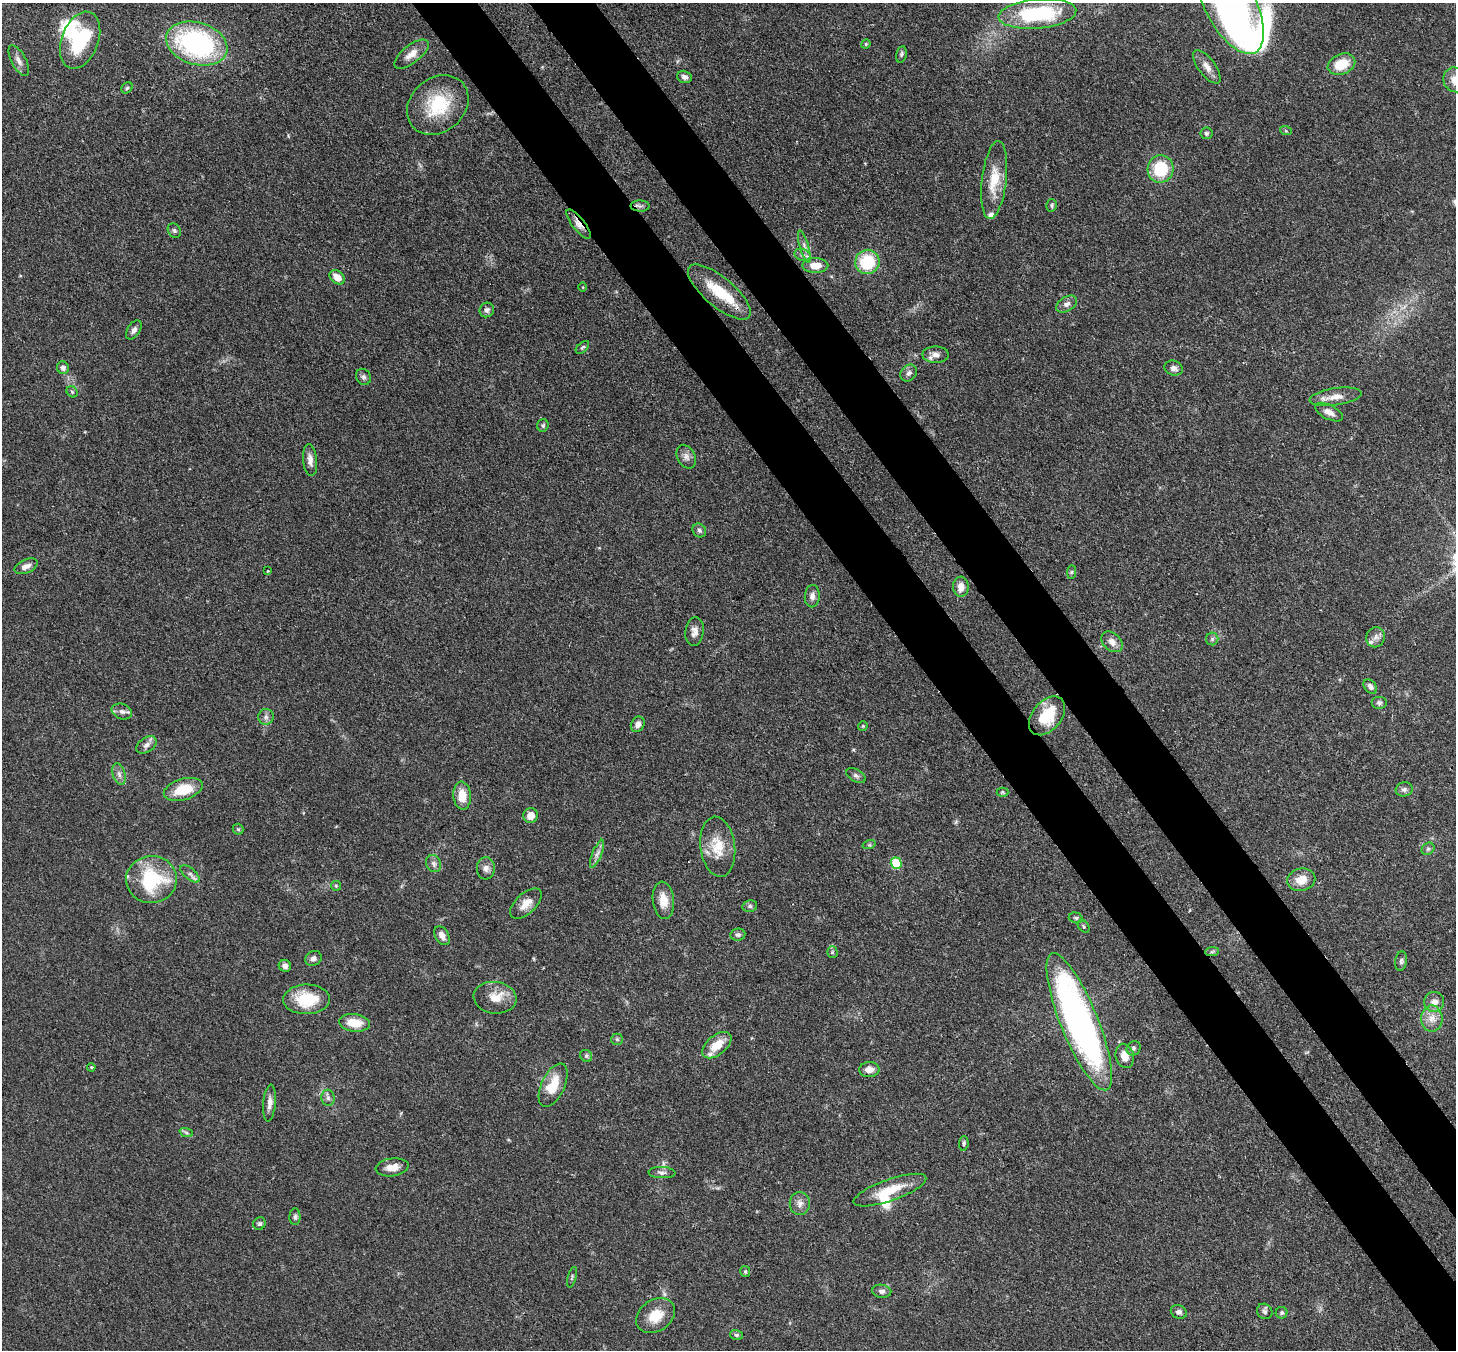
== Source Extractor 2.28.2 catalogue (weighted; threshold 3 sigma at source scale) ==
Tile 6 of 4 x 4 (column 2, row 2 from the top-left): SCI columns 1536-2989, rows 2903-4250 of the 5979 x 5952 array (HDU 1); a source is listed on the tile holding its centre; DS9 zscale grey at full resolution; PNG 1458 x 1352 px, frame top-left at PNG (2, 3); each listed source drawn as its Kron ellipse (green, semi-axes under 4 px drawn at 4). Shown black and unused: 8% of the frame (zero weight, under 3 of 4 exposures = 7% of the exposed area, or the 3 px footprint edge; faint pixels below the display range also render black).
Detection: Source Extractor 2.28.2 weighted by HDU 2 'WHT'; one run over the whole footprint, this tile lists its part. Background 0.101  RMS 0.004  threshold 0.018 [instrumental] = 3 sigma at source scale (4.5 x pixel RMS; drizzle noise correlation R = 1.50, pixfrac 1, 0.05/0.05 arcsec/px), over >= 5 px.
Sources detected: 133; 4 inside a brighter object's white glare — neither listed nor drawn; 4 inside a brighter listed object's ellipse — not listed separately; the other 125 listed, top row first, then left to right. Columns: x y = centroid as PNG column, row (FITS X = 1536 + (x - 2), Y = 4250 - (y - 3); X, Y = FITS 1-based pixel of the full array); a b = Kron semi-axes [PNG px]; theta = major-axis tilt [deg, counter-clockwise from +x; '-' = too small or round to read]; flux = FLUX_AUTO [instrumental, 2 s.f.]
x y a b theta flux
1231 5 53 25 -62 130
1037 14 39 14 5 38
80 40 30 18 69 27
197 44 31 21 -17 72
866 44 5 4 - 0.53
411 54 20 9 38 4.1
901 54 8 5 79 0.89
19 61 17 7 -61 2.4
1341 64 14 10 23 10
1207 67 20 8 -53 3.3
684 77 7 6 - 1.6
1455 80 12 11 - 5.1
127 88 6 5 - 0.64
438 105 33 27 40 21
1286 131 6 4 -19 0.49
1206 133 6 6 - 0.84
1161 169 14 13 - 17
994 180 39 12 83 11
1052 205 6 5 - 0.7
640 206 9 5 0 1.1
578 224 18 6 -52 3
174 230 8 6 -58 0.9
804 247 17 4 -74 1.8
802 255 8 6 -20 1.2
867 262 12 12 - 19
815 265 13 7 0 5
337 277 8 6 -39 4.3
583 287 4 3 - 0.34
719 292 39 14 -40 14
1067 304 11 7 31 1.9
487 310 7 7 - 1.3
134 330 11 6 57 1.6
582 347 8 4 43 0.69
935 355 13 8 0 2.5
63 368 6 6 - 1.6
1174 368 9 7 -20 1.7
909 373 9 7 47 1.6
363 377 8 7 - 1.2
72 392 6 5 - 0.64
1336 397 26 8 8 4.8
1329 412 15 7 -27 2.9
543 425 6 5 - 0.75
686 457 12 8 -62 2.1
310 460 16 7 -84 2.7
699 530 7 6 - 0.97
26 566 12 6 24 2.1
268 571 3 3 - 0.33
1071 572 7 4 89 0.68
961 587 10 8 -87 3.7
812 596 11 7 85 2
694 631 15 9 84 2.7
1376 637 10 9 - 2.1
1212 639 6 6 - 0.85
1112 642 12 8 -40 3
1370 686 8 6 -51 1.6
1379 703 8 6 0 1.1
122 711 10 7 -22 1.8
1047 716 22 14 50 14
266 717 8 7 - 1.4
638 724 8 6 59 2
863 726 5 4 - 0.44
146 745 11 7 36 1.9
119 774 11 6 -75 1.7
856 776 10 6 -31 1.2
183 789 20 10 16 11
1404 789 8 7 - 1.3
1002 792 6 4 -1 0.53
462 796 14 9 -85 5.8
531 815 7 7 - 3.5
238 829 5 5 - 0.62
869 845 7 4 17 0.59
718 847 30 17 -83 10
1428 849 7 5 42 0.92
597 854 15 4 68 1.8
434 863 9 7 -65 1.4
896 863 6 5 - 19
486 868 11 9 -88 2.1
190 874 12 5 -41 1.6
151 879 25 23 4 29
1301 880 14 11 14 5.7
336 886 5 5 - 0.52
663 900 19 10 -84 5.9
526 904 19 10 42 4.7
750 906 7 5 12 0.97
1076 918 7 5 -16 0.75
1084 926 7 5 -53 0.7
738 935 7 6 - 1.1
442 936 10 6 -57 2.9
832 952 6 5 - 0.66
1212 952 7 4 2 0.77
313 958 8 7 - 1.5
1401 961 10 5 82 1
285 966 6 6 - 1.8
495 998 21 16 -7 6.9
307 999 23 15 1 16
1434 1002 10 10 - 3.1
1432 1018 13 10 -88 4.1
1079 1022 73 18 -68 170
354 1023 15 8 -7 7.7
617 1039 6 5 - 0.71
717 1045 17 9 40 7.7
1134 1048 7 6 - 0.93
586 1056 6 5 - 0.77
1125 1056 12 9 -75 4.5
91 1067 4 4 - 0.46
869 1070 10 7 4 3.2
553 1085 23 11 65 9.7
328 1098 8 6 -87 1.2
269 1103 18 6 85 2.7
186 1132 7 4 -20 0.79
964 1143 7 4 85 0.72
392 1167 16 9 8 3.9
662 1173 13 5 -2 1.5
890 1190 38 10 19 11
800 1203 11 10 - 2.5
295 1217 8 5 89 0.98
259 1224 7 6 - 0.81
745 1272 5 5 - 0.7
572 1277 10 3 75 0.69
882 1291 9 6 -8 1.4
1265 1311 8 7 - 1.1
1179 1312 8 6 -24 1.3
1282 1313 6 6 - 0.83
656 1316 21 15 34 8.4
737 1335 6 5 - 0.75
Overlapping masked pixels (flux is a lower limit): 3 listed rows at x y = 640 206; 578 224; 719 292
Isophote crosses this tile's border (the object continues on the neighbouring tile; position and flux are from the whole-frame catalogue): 2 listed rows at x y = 1231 5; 1455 80